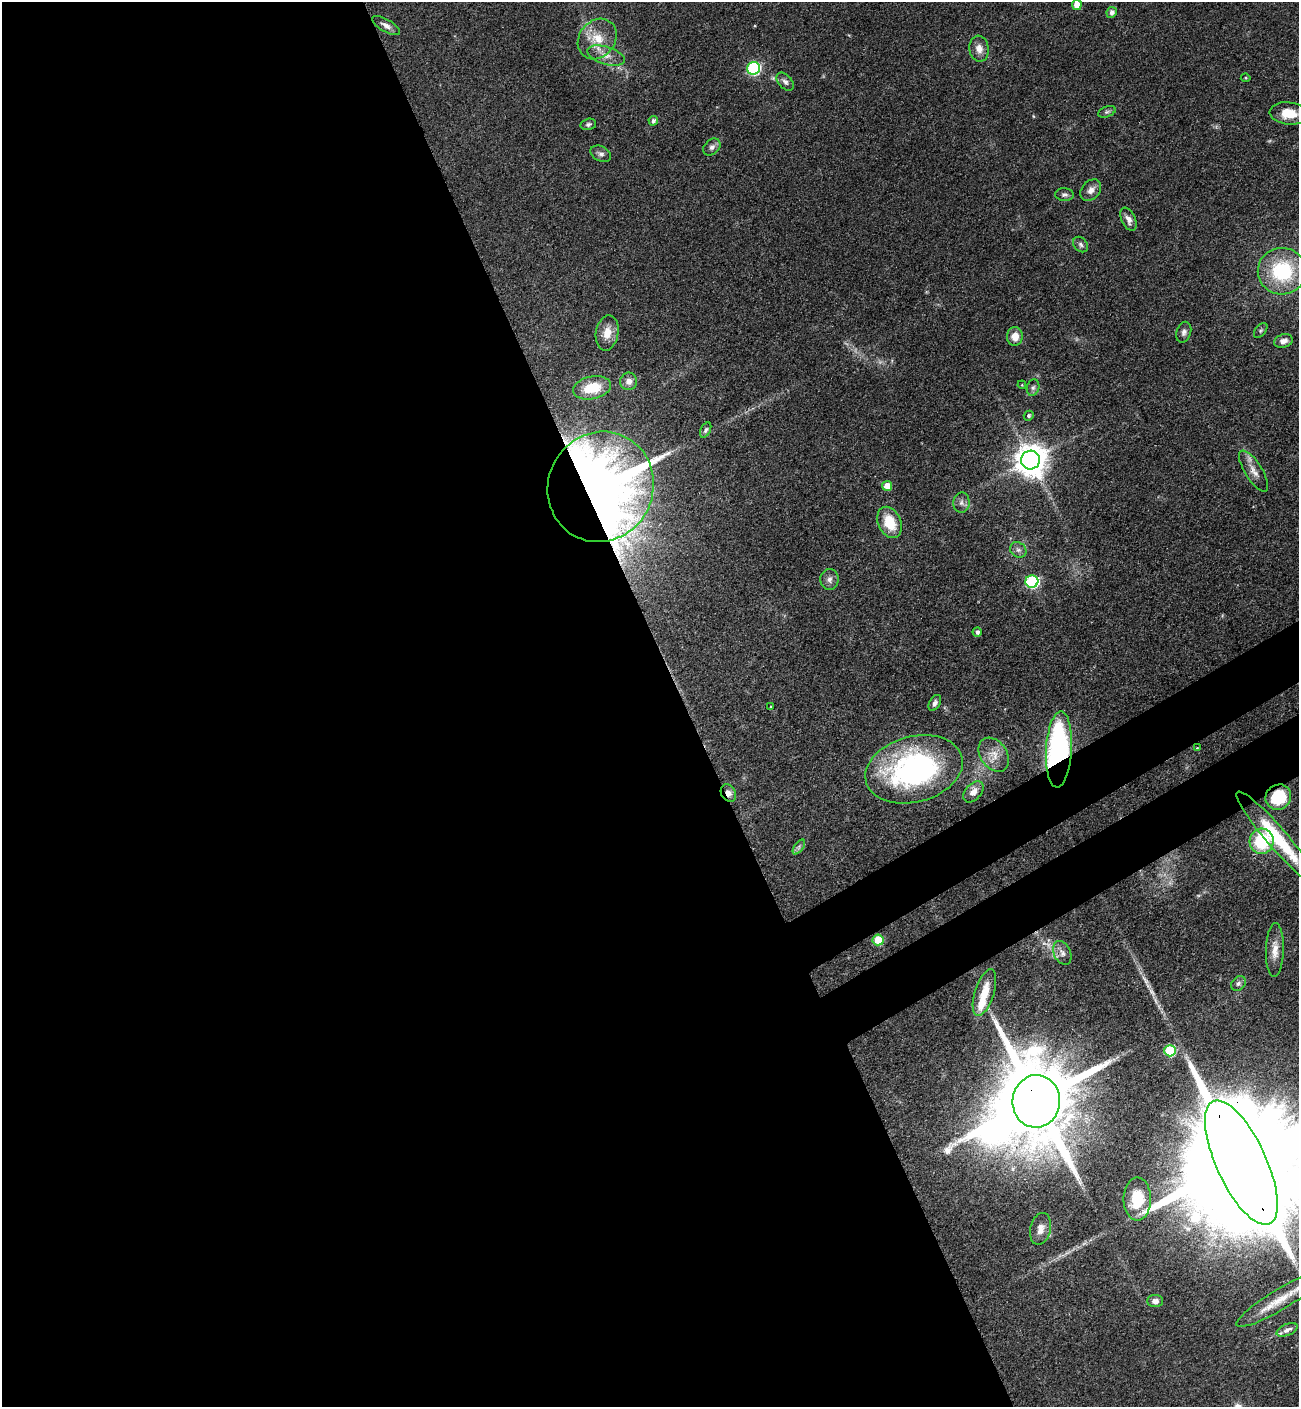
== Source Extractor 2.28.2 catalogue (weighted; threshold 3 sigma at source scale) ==
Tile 9 of 4 x 4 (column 1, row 3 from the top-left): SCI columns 379-1675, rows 1506-2910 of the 5807 x 5820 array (HDU 1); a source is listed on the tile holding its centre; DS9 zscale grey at full resolution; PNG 1301 x 1409 px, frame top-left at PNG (2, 2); each listed source drawn as its Kron ellipse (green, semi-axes under 4 px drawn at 4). Shown black and unused: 56% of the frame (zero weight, under 3 of 4 exposures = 9% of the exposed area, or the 3 px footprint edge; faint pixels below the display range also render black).
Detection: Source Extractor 2.28.2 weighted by HDU 2 'WHT'; one run over the whole footprint, this tile lists its part. Background 0.0416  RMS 0.0055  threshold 0.025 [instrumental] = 3 sigma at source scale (4.5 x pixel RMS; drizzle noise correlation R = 1.50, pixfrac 1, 0.05/0.05 arcsec/px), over >= 5 px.
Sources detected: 69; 1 too faint to see at this stretch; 1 inside a brighter object's white glare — neither listed nor drawn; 1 inside a brighter listed object's ellipse — not listed separately; the other 66 listed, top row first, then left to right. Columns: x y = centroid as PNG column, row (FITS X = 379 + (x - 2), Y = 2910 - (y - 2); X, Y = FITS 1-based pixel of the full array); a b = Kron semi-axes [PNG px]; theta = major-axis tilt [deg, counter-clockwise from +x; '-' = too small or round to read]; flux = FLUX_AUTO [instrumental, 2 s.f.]
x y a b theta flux
1077 5 5 5 - 7
1112 12 5 5 - 2.2
386 26 15 6 -31 3
597 39 22 18 51 14
979 49 13 9 -81 4.5
606 56 19 8 -17 6
754 68 6 6 - 73
1246 78 5 3 - 0.57
785 82 10 6 -48 2.1
1107 112 9 5 20 1.3
1289 113 19 11 -6 11
653 121 4 4 - 1.7
588 124 8 5 14 1.4
712 147 10 7 43 2.2
601 154 11 7 -27 2.2
1091 190 12 8 47 3.6
1064 195 9 6 -4 1.6
1129 219 12 7 -65 3.2
1081 245 9 6 -47 1.6
1282 271 24 23 - 43
1261 331 8 5 52 1.1
1184 332 11 7 72 2.2
607 333 18 11 79 7.8
1015 336 9 8 - 6.2
1283 341 9 6 18 3.1
629 381 9 8 - 3.1
1022 385 4 3 - 0.47
592 388 19 11 11 15
1033 388 8 6 73 1.6
1029 416 5 4 - 1.1
706 430 8 5 63 1.2
1030 460 9 9 - 960
1254 471 23 8 -58 5.4
887 486 5 5 - 7.1
601 487 56 52 65 620
961 503 10 8 87 2.3
889 522 16 11 -65 15
1018 550 9 7 -34 2.1
829 579 10 9 - 2.8
1032 581 6 6 - 75
977 632 4 4 - 1.8
935 703 9 5 61 1.7
771 707 4 3 - 0.4
1197 748 3 2 - 0.41
1059 749 38 13 87 98
994 755 18 13 -55 6.9
914 769 50 33 15 130
973 792 12 8 48 4.2
728 793 9 7 -59 3.5
1278 797 13 12 - 24
1276 837 59 10 -49 35
1262 841 12 12 - 31
799 847 8 4 54 1.4
878 940 5 5 - 19
1275 950 27 9 88 6.6
1062 953 12 8 -64 3
1238 983 8 6 45 1.7
984 993 24 9 72 12
1170 1051 6 5 - 40
1036 1101 26 24 85 12000
1241 1163 68 25 -65 46000
1137 1199 21 13 90 20
1040 1229 16 10 77 4.2
1281 1299 51 10 31 16
1155 1301 8 6 0 2.8
1287 1330 11 5 23 2.6
Overlapping masked pixels (flux is a lower limit): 5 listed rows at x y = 601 487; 728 793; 1278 797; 1036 1101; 1241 1163
Isophote crosses this tile's border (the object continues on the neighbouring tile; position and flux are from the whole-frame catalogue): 3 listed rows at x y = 1077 5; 1241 1163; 1281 1299